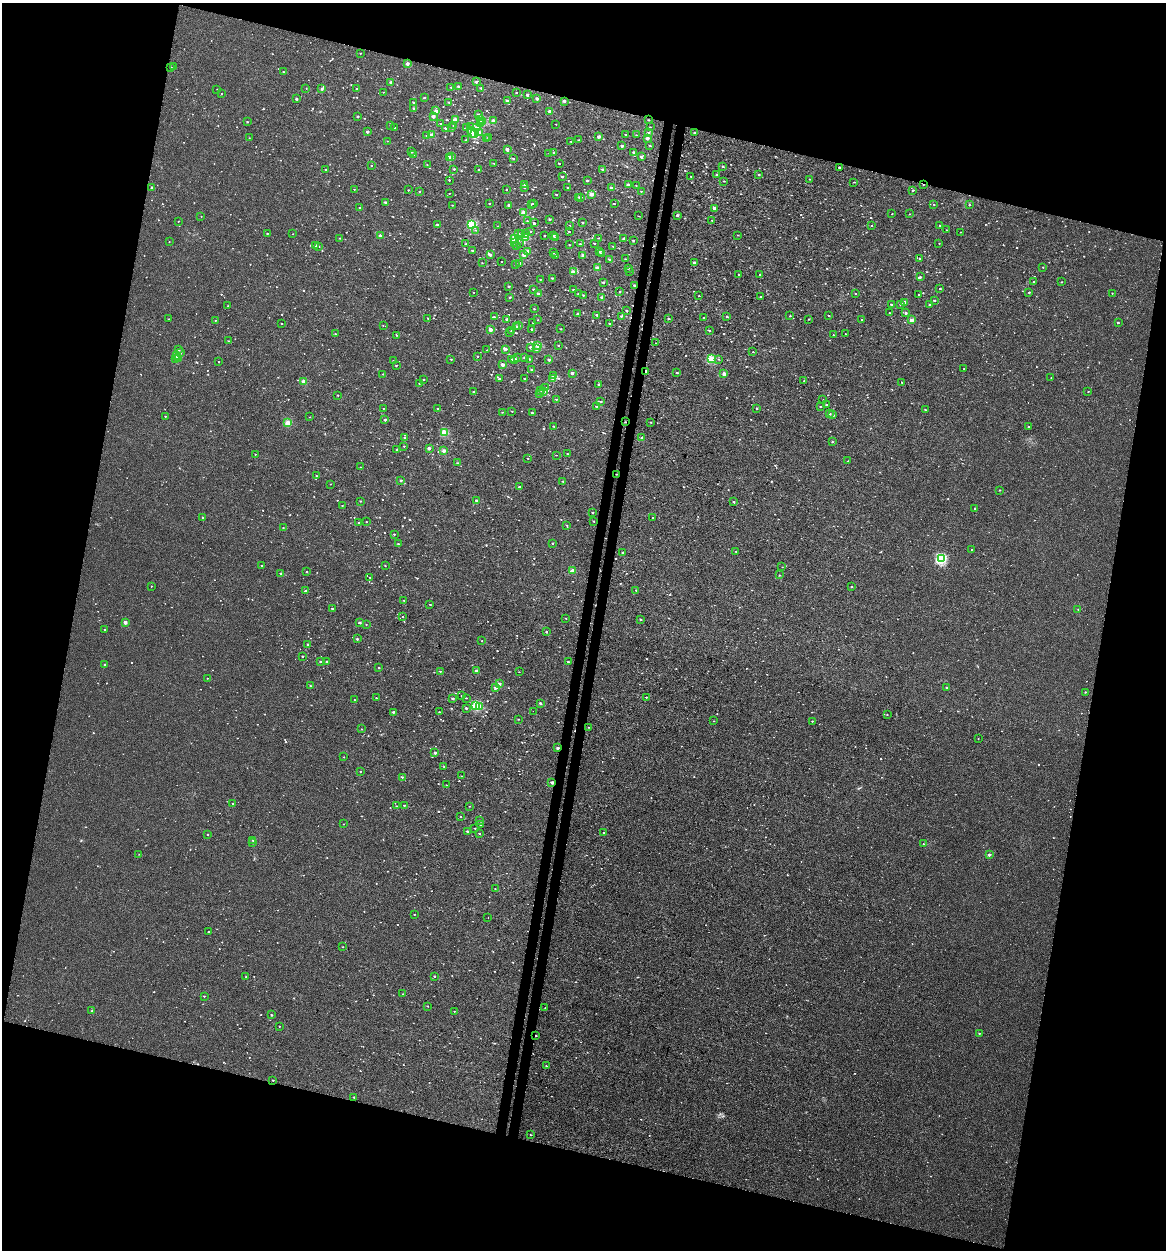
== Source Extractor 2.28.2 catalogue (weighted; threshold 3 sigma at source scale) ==
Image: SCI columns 273-4925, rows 23-5014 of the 5257 x 5027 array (HDU 1 of 3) = the unmasked area's bounding box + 8 px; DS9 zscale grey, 4 x 4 block average (1 PNG px = mean of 4 x 4 image px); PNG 1168 x 1252 px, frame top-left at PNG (2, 3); each listed source drawn as its Kron ellipse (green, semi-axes under 4 px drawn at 4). Shown black and unused: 30% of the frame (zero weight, under 3 of 4 exposures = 4% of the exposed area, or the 3 px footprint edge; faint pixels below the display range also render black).
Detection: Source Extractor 2.28.2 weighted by HDU 2 'WHT'. Background -2.61e-04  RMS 0.0026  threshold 0.0118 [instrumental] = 3 sigma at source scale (4.5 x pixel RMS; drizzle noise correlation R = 1.50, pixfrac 1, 0.0396/0.0396 arcsec/px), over >= 5 px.
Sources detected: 1390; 21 too faint to see at this stretch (4 x 4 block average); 9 cosmic-ray / hot-pixel residue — neither listed nor drawn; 18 coinciding with a brighter row at this scale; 4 inside a brighter listed object's ellipse — not listed separately; of the other 1338, all 500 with FLUX_AUTO >= 0.752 (the completeness limit of this list) listed and drawn (838 fainter detections not listed), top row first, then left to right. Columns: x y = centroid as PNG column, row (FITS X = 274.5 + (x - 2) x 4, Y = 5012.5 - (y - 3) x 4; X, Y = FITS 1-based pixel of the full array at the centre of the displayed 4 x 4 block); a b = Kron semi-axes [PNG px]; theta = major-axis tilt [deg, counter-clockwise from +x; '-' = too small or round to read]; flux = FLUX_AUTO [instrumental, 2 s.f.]
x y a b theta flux
360 53 2 2 - 2
407 64 2 2 - 11
174 67 2 2 - 1.5
171 68 2 2 - 1.4
283 72 2 2 - 1.1
391 82 2 2 - 9.3
476 82 2 2 - 4.6
458 86 2 2 - 4.7
451 87 2 2 - 1.7
306 88 2 2 - 0.83
481 88 2 2 - 2.6
217 89 2 2 - 0.78
322 89 2 2 - 5.7
357 89 2 2 - 4.1
383 92 2 2 - 0.84
221 93 2 2 - 0.76
516 93 2 2 - 1.6
527 95 2 2 - 5.7
424 98 2 2 - 2.2
296 99 2 2 - 6.6
537 99 2 2 - 6.8
507 101 2 2 - 3.9
564 101 2 2 - 7.8
413 102 2 2 - 1.1
449 102 2 2 - 1.7
413 108 2 2 - 1.9
436 111 2 2 - 8.9
550 111 2 2 - 11
478 114 2 2 - 1.7
357 116 2 2 - 3.2
433 116 2 2 - 12
480 119 2 2 - 1.9
455 120 2 2 - 16
649 120 2 2 - 1.3
493 121 2 2 - 11
247 122 2 2 - 1.7
483 122 2 2 - 12
480 123 2 2 - 8.9
440 124 2 2 - 0.9
556 124 2 2 - 0.81
390 125 2 2 - 0.93
454 125 2 2 - 1.8
471 126 2 2 - 1.5
395 127 2 2 - 1.1
452 127 2 2 - 0.79
476 127 3 2 - 3.3
650 127 2 2 - 0.82
445 128 2 2 - 2.7
466 128 2 2 - 1.7
367 132 2 2 - 6.4
472 132 5 3 - 9.9
480 132 2 2 - 2.2
649 133 2 2 - 1.4
695 133 2 2 - 5
475 134 2 2 - 25
625 134 2 2 - 0.92
431 135 2 2 - 14
636 135 2 2 - 0.99
427 136 2 2 - 1.7
488 137 2 2 - 0.96
599 137 2 2 - 6.9
249 138 2 2 - 1.1
647 138 2 2 - 9.1
487 139 2 2 - 0.82
466 140 2 2 - 2
579 140 2 2 - 1.6
387 141 2 2 - 0.87
571 141 2 2 - 1.6
622 146 2 2 - 5.3
650 146 2 2 - 1.1
507 149 2 2 - 12
411 152 2 2 - 1.1
634 152 2 2 - 3.5
549 153 2 2 - 0.93
554 153 2 2 - 1.9
413 155 2 2 - 1.2
451 157 2 2 - 2.2
641 157 2 2 - 4.1
449 158 2 2 - 25
513 158 2 2 - 1.7
494 163 2 2 - 0.88
559 164 2 2 - 1.9
371 165 2 2 - 1.5
427 165 2 2 - 0.76
723 166 2 2 - 2.3
839 167 2 2 - 2.1
454 169 2 2 - 2
479 169 2 2 - 2.1
603 169 2 2 - 3.2
326 170 2 2 - 2
717 175 2 2 - 4.6
759 175 3 2 - 1.5
562 176 2 2 - 2.4
691 176 2 2 - 1.2
809 179 2 2 - 0.79
449 180 2 2 - 1.4
587 180 2 2 - 4.1
724 181 2 2 - 1.4
854 182 2 2 - 1.1
628 184 2 2 - 5.5
923 184 2 2 - 1.1
524 185 2 2 - 2
636 186 2 2 - 0.75
152 187 2 2 - 2.8
524 187 2 2 - 2
568 187 2 2 - 1
611 188 2 2 - 6.2
354 189 2 2 - 1
408 190 2 2 - 1.4
506 190 2 2 - 1.5
913 190 2 2 - 2.4
419 191 2 2 - 1.2
641 191 2 2 - 0.9
449 193 2 2 - 0.85
591 194 2 2 - 20
556 195 2 2 - 1.4
579 197 2 2 - 1.8
581 197 2 2 - 1.7
385 202 2 2 - 4.8
533 203 2 2 - 0.76
489 204 2 2 - 1.4
531 204 2 2 - 1.8
614 204 2 2 - 1.5
934 204 2 2 - 0.77
452 205 2 2 - 0.9
509 205 2 2 - 5.4
969 205 2 2 - 1.8
359 207 2 2 - 1.4
714 208 2 2 - 8.1
523 213 2 2 - 23
892 214 2 2 - 1.1
910 214 2 2 - 0.99
677 215 2 2 - 4.4
201 216 2 2 - 0.79
639 216 2 2 - 0.79
550 219 2 2 - 1.8
712 220 2 2 - 0.93
178 221 2 2 - 0.95
527 221 2 2 - 1.5
583 222 2 2 - 2.1
534 223 2 2 - 2.1
437 225 2 2 - 3
472 225 2 2 - 72
570 225 2 2 - 0.94
872 225 2 2 - 1
940 225 2 2 - 1.3
498 226 2 2 - 1.2
476 230 2 2 - 0.91
946 230 2 2 - 0.9
531 231 2 2 - 1.8
569 232 2 2 - 1.4
960 232 2 2 - 0.93
267 233 2 2 - 2.3
518 233 2 2 - 1.2
522 233 2 2 - 1.6
293 234 2 2 - 1.1
525 234 2 2 - 2
553 235 2 2 - 4.8
738 235 2 2 - 0.95
380 236 2 2 - 6.8
544 236 2 2 - 0.89
526 237 2 2 - 17
340 238 2 2 - 0.8
555 238 2 2 - 1.2
598 238 2 2 - 0.92
515 239 2 2 - 46
624 239 2 2 - 5.8
633 240 2 2 - 2.7
169 242 2 2 - 1.1
514 242 3 2 - 2.6
520 243 2 2 - 0.82
594 243 2 2 - 1.1
939 243 2 2 - 0.82
466 244 2 2 - 2.2
580 244 2 2 - 2.1
569 245 2 2 - 1.7
315 246 2 2 - 2.4
516 246 2 2 - 0.76
613 246 2 2 - 0.97
319 247 2 2 - 1.4
472 250 2 2 - 1.5
528 251 2 2 - 4.9
600 252 2 2 - 2.2
553 253 2 2 - 1.4
602 253 2 2 - 0.91
524 254 2 2 - 16
490 255 2 2 - 4
555 255 2 2 - 3.4
583 255 2 2 - 6.9
625 259 2 2 - 1.1
920 259 2 2 - 2.9
610 260 2 2 - 3.3
501 261 2 2 - 1
694 262 2 2 - 5
482 263 2 2 - 0.91
519 263 2 2 - 5.9
516 265 2 2 - 0.9
1043 267 2 2 - 0.85
597 268 2 2 - 17
628 268 2 2 - 2.5
630 271 2 2 - 1.3
573 272 2 2 - 16
739 274 2 2 - 1.3
760 275 2 2 - 1.4
920 277 2 2 - 3.1
552 278 2 2 - 1.6
540 279 2 2 - 0.97
603 282 2 2 - 4.1
1033 282 2 2 - 1.6
1061 282 2 2 - 1
509 286 2 2 - 2.2
635 286 2 2 - 7.3
533 289 2 2 - 2.4
940 289 2 2 - 2.2
573 290 2 2 - 1.6
474 292 2 2 - 0.81
620 292 2 2 - 1.1
1029 292 2 2 - 2.6
578 293 2 2 - 2.7
855 293 2 2 - 1.3
1112 293 2 2 - 1
538 294 2 2 - 4.8
583 295 2 2 - 0.86
918 295 2 2 - 0.89
699 296 2 2 - 0.8
510 297 2 2 - 2.1
602 297 2 2 - 3.8
760 297 2 2 - 2.3
934 300 2 2 - 2.7
905 302 2 2 - 4.7
901 304 2 2 - 3.7
891 305 2 2 - 1.2
929 305 2 2 - 4.5
228 306 2 2 - 0.79
534 309 2 2 - 1.6
627 311 2 2 - 2.8
889 313 2 2 - 1.1
906 313 2 2 - 2.3
578 314 2 2 - 3.4
597 315 2 2 - 2.5
828 315 2 2 - 0.8
621 316 2 2 - 1.2
790 316 2 2 - 1
494 317 2 2 - 1.9
727 317 2 2 - 2.5
428 318 2 2 - 1.3
668 318 2 2 - 1.9
703 318 2 2 - 1.2
169 319 2 2 - 0.83
507 319 2 2 - 4.7
809 319 2 2 - 1
215 320 2 2 - 0.92
538 320 2 2 - 0.84
861 320 2 2 - 0.81
911 320 2 2 - 15
281 323 2 2 - 0.9
533 323 2 2 - 0.95
1118 323 2 2 - 1.1
610 324 2 2 - 2.9
383 326 2 2 - 0.75
517 326 2 2 - 1.8
519 326 2 2 - 1.6
532 329 2 2 - 2.6
561 329 2 2 - 1.3
491 330 2 2 - 17
709 330 2 2 - 1.5
511 331 2 2 - 1.3
510 333 2 2 - 0.97
335 334 2 2 - 1.5
845 334 2 2 - 1.5
397 335 2 2 - 1.3
833 335 2 2 - 1.4
229 341 2 2 - 1.3
656 343 2 2 - 0.88
538 345 2 2 - 19
558 345 2 2 - 1.5
530 347 2 2 - 2.7
505 349 2 2 - 9.3
536 349 2 2 - 4.4
178 350 2 2 - 0.95
487 350 2 2 - 1
753 352 2 2 - 0.99
180 353 2 2 - 0.91
177 355 2 2 - 18
478 356 2 2 - 1.3
524 357 2 2 - 2
176 358 2 2 - 1.8
517 358 2 2 - 1.5
178 359 2 2 - 1.4
451 359 2 2 - 1.7
512 359 2 2 - 1.5
515 359 2 2 - 7.9
529 359 2 2 - 1.5
712 359 2 2 - 46
718 359 2 2 - 0.8
549 360 2 2 - 6.6
393 361 2 2 - 1.3
218 362 2 2 - 1.1
396 365 2 2 - 1.6
502 365 2 2 - 14
964 368 2 2 - 0.96
532 370 2 2 - 1.5
646 371 2 2 - 7.2
572 373 2 2 - 8.6
677 373 2 2 - 2.5
383 374 2 2 - 0.77
724 374 2 2 - 15
553 375 2 2 - 4.4
524 378 2 2 - 1.4
1051 378 2 2 - 0.91
423 379 2 2 - 1.1
499 379 2 2 - 4.6
553 379 2 2 - 6
304 381 2 2 - 17
804 381 2 2 - 1.4
902 382 2 2 - 1.3
419 383 2 2 - 0.85
598 384 2 2 - 0.78
546 388 2 2 - 1.8
541 391 2 2 - 1.1
1088 391 2 2 - 1.1
474 392 2 2 - 1.3
543 392 2 2 - 6.2
539 394 2 2 - 0.97
338 395 2 2 - 0.95
556 399 2 2 - 1.6
823 400 2 2 - 0.83
601 402 2 2 - 1.5
826 405 2 2 - 2.6
820 406 2 2 - 1.3
596 407 2 2 - 1.7
383 408 2 2 - 0.96
757 408 2 2 - 1.2
438 409 2 2 - 2.4
925 410 2 2 - 1.5
512 411 2 2 - 1.1
503 412 2 2 - 1.1
532 413 2 2 - 2.7
829 414 2 2 - 4.4
833 415 2 2 - 3
165 416 2 2 - 2.4
310 417 2 2 - 0.9
385 420 2 2 - 4.2
625 422 2 2 - 1
651 422 2 2 - 1.1
287 423 2 2 - 30
554 426 2 2 - 1.1
1028 427 2 2 - 1.4
444 432 2 2 - 43
405 437 2 2 - 2.6
642 438 2 2 - 5.4
832 442 2 2 - 1.9
404 446 2 2 - 1.5
429 448 2 2 - 9.5
397 450 2 2 - 1.1
444 451 2 2 - 15
255 454 2 2 - 1
567 454 2 2 - 0.77
556 455 2 2 - 0.8
528 458 2 2 - 1
848 461 2 2 - 0.89
457 463 2 2 - 1.5
360 467 2 2 - 0.77
616 474 2 2 - 0.94
316 476 2 2 - 1
401 480 2 2 - 4.9
563 481 2 2 - 0.93
330 484 2 2 - 0.91
520 486 3 2 - 0.89
999 490 2 2 - 1.1
360 501 2 2 - 1.8
477 501 2 2 - 8.3
733 501 2 2 - 1.6
342 506 2 2 - 0.97
975 509 2 2 - 1.6
593 512 2 2 - 1.5
203 517 2 2 - 3.4
652 517 2 2 - 1.5
594 521 2 2 - 0.89
359 522 2 2 - 0.98
366 522 2 2 - 1.2
567 525 2 2 - 0.91
283 528 2 2 - 0.91
394 534 2 2 - 1.5
553 543 2 2 - 0.79
398 544 2 2 - 1.4
971 549 2 2 - 0.93
736 552 2 2 - 1.2
622 553 2 2 - 2
941 559 2 2 - 120
261 566 2 2 - 1.1
385 566 2 2 - 0.85
782 567 2 2 - 0.83
573 571 2 2 - 17
307 572 2 2 - 1.4
281 573 2 2 - 2
779 575 2 2 - 0.81
370 577 2 2 - 0.77
151 586 2 2 - 0.85
851 586 2 2 - 1.5
636 590 2 2 - 1.2
305 591 2 2 - 8
404 600 2 2 - 1
430 604 2 2 - 0.86
332 609 2 2 - 1.7
1078 609 2 2 - 0.96
403 617 2 2 - 1
566 618 2 2 - 0.79
641 620 2 2 - 0.99
125 622 2 2 - 13
360 623 2 2 - 4
366 624 2 2 - 0.85
104 630 2 2 - 1.2
547 632 2 2 - 3
357 639 2 2 - 3.8
482 641 2 2 - 1
308 644 2 2 - 4
303 656 2 2 - 1.6
320 662 2 2 - 2.1
327 662 2 2 - 5.1
568 662 2 2 - 1.6
105 665 2 2 - 5.7
379 668 2 2 - 1.9
440 671 2 2 - 1.3
476 671 2 2 - 6.7
519 672 2 2 - 0.76
207 678 2 2 - 1
499 684 2 2 - 15
310 686 2 2 - 0.97
496 687 2 2 - 6.3
946 687 2 2 - 1
1085 692 2 2 - 1.3
462 695 2 2 - 0.98
646 697 2 2 - 1.5
376 698 2 2 - 1.1
466 698 2 2 - 0.93
453 699 2 2 - 6
354 700 2 2 - 0.86
540 703 2 2 - 4.4
476 706 2 2 - 53
480 706 2 2 - 16
466 708 2 2 - 4.6
533 711 2 2 - 0.83
393 712 2 2 - 2.7
439 712 2 2 - 1.5
887 715 2 2 - 1.2
518 719 2 2 - 0.91
714 721 2 2 - 0.85
812 721 2 2 - 1.4
588 727 2 2 - 0.89
362 729 2 2 - 0.82
978 738 2 2 - 1.1
558 748 2 2 - 5.8
435 753 2 2 - 5.7
344 757 2 2 - 1
444 766 2 2 - 0.91
360 771 2 2 - 0.91
461 776 2 2 - 1.1
402 777 2 2 - 1
552 782 2 2 - 8.1
446 785 2 2 - 0.85
233 803 2 2 - 1.1
404 805 2 2 - 1.9
397 806 2 2 - 1.2
470 806 2 2 - 1.1
461 817 2 2 - 0.82
480 820 2 2 - 3.4
344 824 2 2 - 0.89
480 824 2 2 - 1.2
475 828 2 2 - 0.9
467 831 2 2 - 4.4
604 833 2 2 - 0.77
208 834 2 2 - 1
479 834 2 2 - 1.3
253 840 2 2 - 0.85
253 843 2 2 - 1.3
923 844 2 2 - 1.6
139 854 2 2 - 0.8
989 855 2 2 - 8.6
495 889 2 2 - 0.76
414 914 2 2 - 0.93
488 918 2 2 - 0.83
209 932 2 2 - 1.6
343 947 2 2 - 0.94
434 976 2 2 - 2.3
246 977 2 2 - 1.3
403 994 2 2 - 1
204 996 2 2 - 1.6
428 1006 2 2 - 1.3
545 1008 2 2 - 0.91
92 1011 2 2 - 2.6
454 1011 2 2 - 0.91
272 1015 2 2 - 2.3
279 1026 2 2 - 0.89
979 1033 2 2 - 2.1
536 1036 2 2 - 1.1
546 1066 2 2 - 1.7
273 1080 2 2 - 1.7
354 1097 2 2 - 2
530 1135 2 2 - 1.1
Overlapping masked pixels (flux is a lower limit): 8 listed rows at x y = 923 184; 635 286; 646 371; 625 422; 616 474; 558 748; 552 782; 536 1036
Diffuse or blended objects may show on this block-average render without a row.